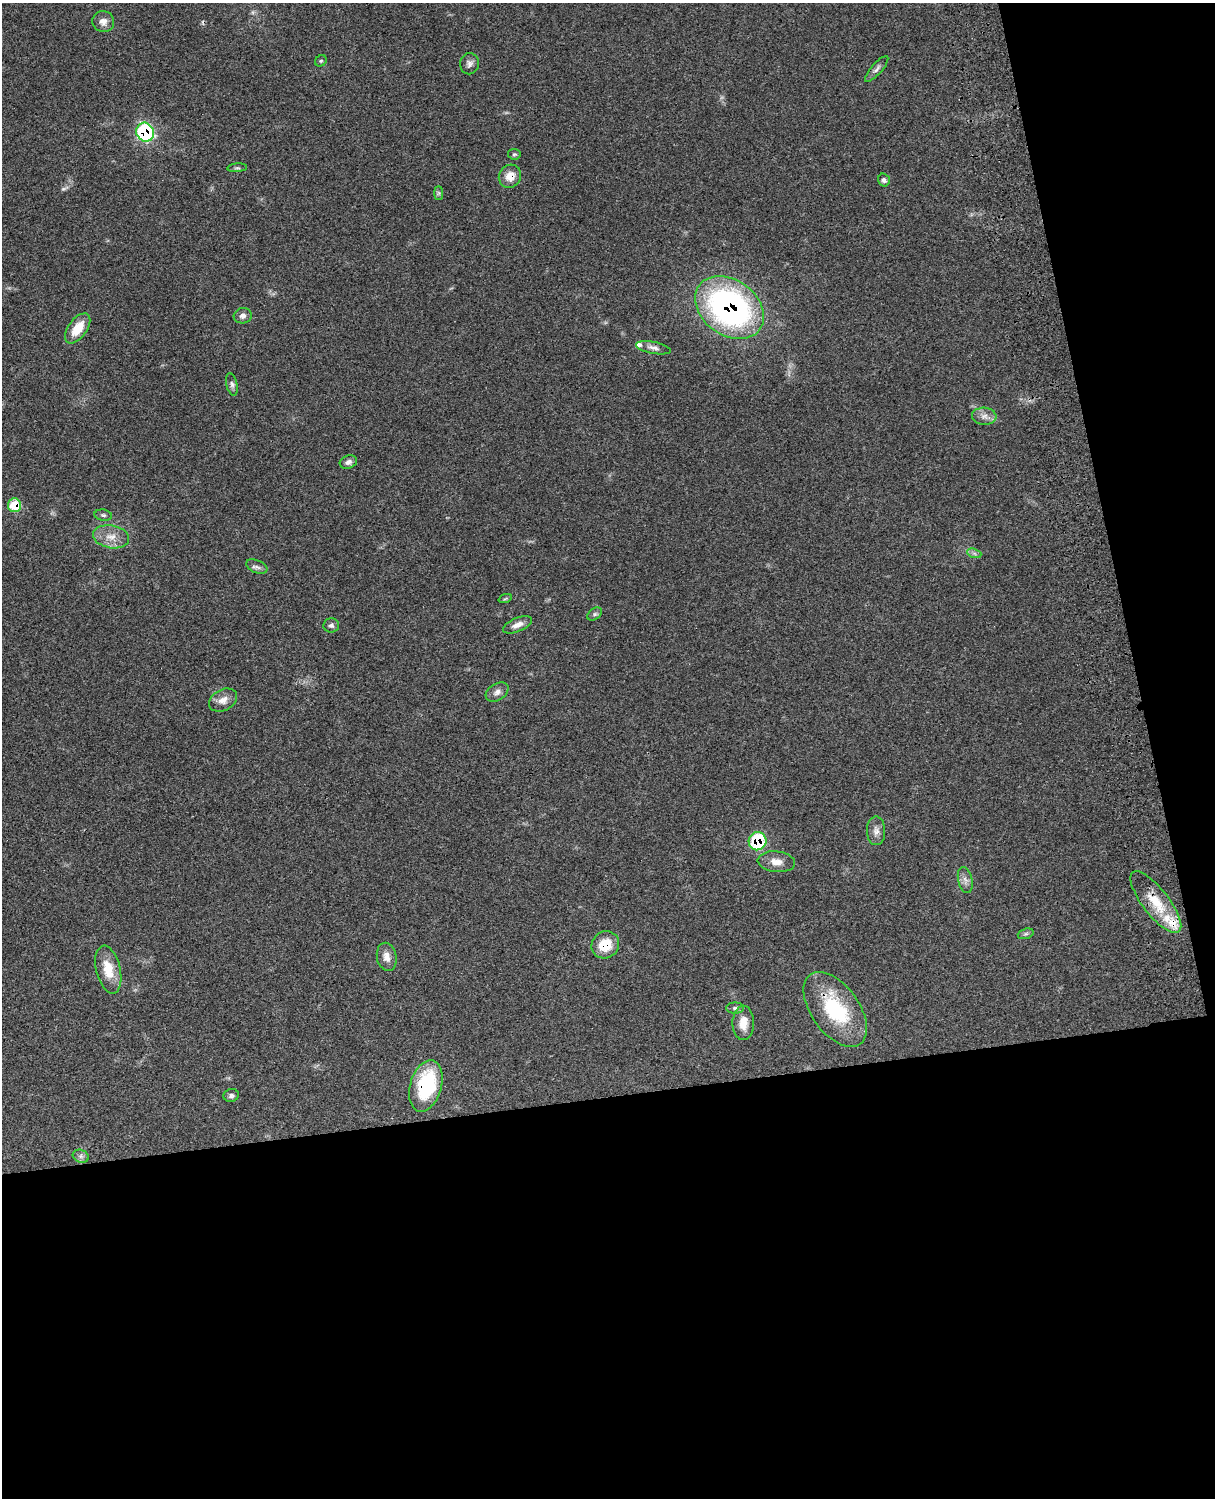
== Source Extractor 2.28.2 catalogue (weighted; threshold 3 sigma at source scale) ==
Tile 12 of 4 x 3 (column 4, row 3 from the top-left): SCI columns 3764-4976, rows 278-1773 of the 5092 x 4930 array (HDU 1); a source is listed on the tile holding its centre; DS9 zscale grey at full resolution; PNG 1217 x 1500 px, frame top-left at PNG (2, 3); each listed source drawn as its Kron ellipse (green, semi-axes under 4 px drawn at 4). Shown black and unused: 33% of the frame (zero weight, under 3 of 4 exposures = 6% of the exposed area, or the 3 px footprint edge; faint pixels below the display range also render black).
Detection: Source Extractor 2.28.2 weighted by HDU 2 'WHT'; one run over the whole footprint, this tile lists its part. Background 0.0849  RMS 0.006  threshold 0.027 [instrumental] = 3 sigma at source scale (4.5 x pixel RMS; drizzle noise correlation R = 1.50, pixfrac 1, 0.05/0.05 arcsec/px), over >= 5 px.
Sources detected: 47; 1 too faint to see at this stretch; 1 cosmic-ray / hot-pixel residue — neither listed nor drawn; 2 inside a brighter listed object's ellipse — not listed separately; the other 43 listed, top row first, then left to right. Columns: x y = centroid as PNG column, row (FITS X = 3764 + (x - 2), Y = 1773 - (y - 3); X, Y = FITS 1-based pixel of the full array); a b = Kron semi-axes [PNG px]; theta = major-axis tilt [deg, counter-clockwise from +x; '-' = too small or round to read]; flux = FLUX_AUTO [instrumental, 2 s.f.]
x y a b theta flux
103 22 11 10 - 4
321 61 6 5 - 0.92
469 64 10 9 - 2.6
877 69 16 5 48 2.5
145 132 9 8 - 74
514 154 6 5 - 1.1
237 168 10 3 4 1
510 176 12 11 - 6.6
884 180 6 6 - 1.6
439 193 7 4 -90 1.1
729 307 37 27 -37 180
243 316 9 7 13 2.7
78 328 17 9 54 13
653 348 18 6 -11 2.7
232 384 11 5 -77 1.9
984 416 12 8 -3 3.9
348 462 9 6 19 2.2
14 505 7 6 - 18
103 515 9 5 -9 1.5
111 537 18 11 -10 7.6
974 553 7 4 -19 1.4
257 567 11 6 -22 2
505 599 7 4 19 0.81
595 614 8 5 37 1.3
331 625 8 7 - 1.8
517 625 15 7 23 4.4
497 692 12 8 31 3
223 700 15 10 28 5.3
876 831 14 9 -89 3.7
757 841 9 9 - 36
776 862 19 10 -6 5.6
965 880 13 7 -77 3.1
1156 902 38 13 -52 18
1026 934 8 5 19 1.3
605 945 14 13 - 14
387 957 14 9 -78 4.7
108 970 24 12 -77 13
735 1008 9 5 0 1.5
835 1009 43 23 -54 45
743 1023 17 11 89 7.5
426 1086 26 15 74 50
231 1095 8 6 15 1.7
81 1156 8 6 -21 2
Overlapping masked pixels (flux is a lower limit): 9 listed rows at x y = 145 132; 510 176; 729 307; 14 505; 757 841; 1156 902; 605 945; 835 1009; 426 1086